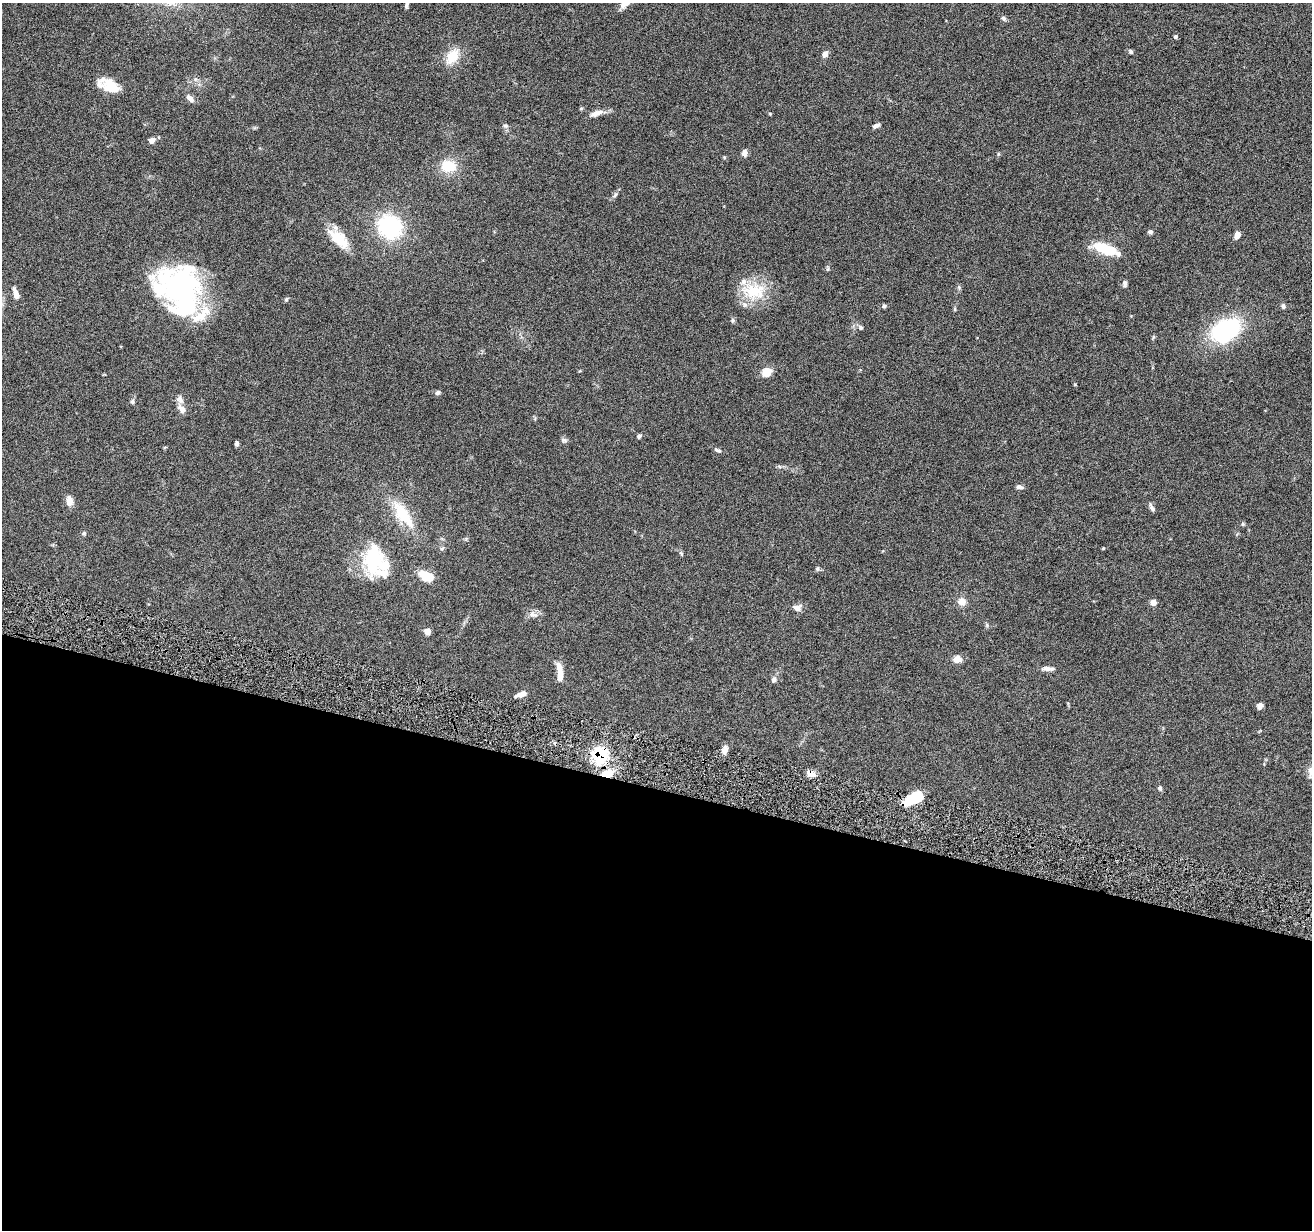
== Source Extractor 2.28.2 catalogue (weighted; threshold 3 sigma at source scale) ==
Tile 14 of 4 x 4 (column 2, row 4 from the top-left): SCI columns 1313-2622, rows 256-1483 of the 5242 x 5295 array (HDU 1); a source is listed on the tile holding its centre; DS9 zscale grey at full resolution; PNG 1314 x 1232 px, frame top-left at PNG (2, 3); no overlay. Shown black and unused: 36% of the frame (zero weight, under 4 of 8 exposures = <1% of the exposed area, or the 3 px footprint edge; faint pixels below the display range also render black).
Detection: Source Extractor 2.28.2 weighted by HDU 2 'WHT'; one run over the whole footprint, this tile lists its part. Background 0.0772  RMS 0.0044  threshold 0.0181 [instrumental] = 3 sigma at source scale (4.09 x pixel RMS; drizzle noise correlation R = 1.36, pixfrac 0.8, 0.05/0.05 arcsec/px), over >= 5 px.
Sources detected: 85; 8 inside a brighter object's white glare — not listed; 6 inside a brighter listed object's ellipse — not listed separately; the other 71 listed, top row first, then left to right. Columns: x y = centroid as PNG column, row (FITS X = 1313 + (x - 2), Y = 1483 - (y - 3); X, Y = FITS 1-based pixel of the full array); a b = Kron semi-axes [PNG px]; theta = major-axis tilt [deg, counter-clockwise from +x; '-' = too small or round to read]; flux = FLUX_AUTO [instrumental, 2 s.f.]
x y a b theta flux
406 5 7 4 75 0.79
1003 18 7 6 - 0.89
1175 37 4 4 - 0.67
1131 52 6 5 - 0.65
825 54 7 6 - 2
452 56 20 12 54 7.9
195 79 6 6 - 0.99
111 88 26 11 -18 8
190 98 11 6 -45 2
596 113 18 7 20 2.9
770 114 4 3 - 0.35
505 126 6 6 - 0.9
876 126 8 4 24 1.3
152 140 7 6 - 1.9
744 153 7 6 - 2
448 166 16 13 -11 9.4
615 195 7 4 46 0.76
390 227 20 18 -38 41
1150 232 5 5 - 1
1237 235 8 5 64 2.6
339 239 30 14 -42 11
1102 248 19 10 -20 13
185 278 55 31 -41 38
1125 283 8 5 76 1
959 287 6 5 - 0.65
754 291 33 22 -3 15
15 293 16 6 -74 2.4
286 299 6 5 - 0.59
884 306 5 5 - 0.77
1283 306 7 5 -79 0.87
955 309 6 4 -90 0.46
732 320 8 4 82 0.63
861 328 7 5 -46 0.85
1226 330 27 17 29 46
767 373 8 7 - 6.2
437 392 7 5 31 0.97
132 402 6 5 - 0.8
182 409 14 8 -48 2.3
639 436 5 4 - 0.76
564 440 9 5 -15 0.92
237 443 5 3 - 0.88
717 450 10 5 -27 1
1019 487 8 5 -6 1.2
69 501 12 8 -84 2.7
1152 508 10 5 -59 1.2
403 514 36 13 -53 16
1243 524 5 5 - 0.51
84 533 5 5 - 0.55
442 548 6 4 19 0.56
1103 548 4 3 - 0.37
373 560 41 25 -76 24
817 569 7 5 73 0.61
426 577 14 9 -27 8
962 602 9 8 - 3.2
1153 602 6 6 - 2.3
797 608 10 7 4 2.2
533 614 13 8 -17 2.2
427 632 7 6 - 2.3
957 660 9 7 6 3.2
1047 668 13 6 -5 1.9
560 673 22 6 -83 5.3
774 680 8 6 86 1.2
521 694 12 6 18 2.8
1260 706 6 5 - 1.9
725 749 9 6 78 2.6
600 755 7 6 - 86
1311 772 17 8 87 2.3
811 773 12 7 -28 2.5
607 774 16 9 12 6.8
1160 788 6 5 - 0.85
913 799 21 10 24 14
Overlapping masked pixels (flux is a lower limit): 4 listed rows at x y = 600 755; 811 773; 607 774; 913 799
Isophote crosses this tile's border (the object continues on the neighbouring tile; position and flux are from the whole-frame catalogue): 1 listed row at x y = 1311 772
Unlisted compact peaks at least as high as the median listed source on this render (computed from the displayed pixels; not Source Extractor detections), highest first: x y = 1075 384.